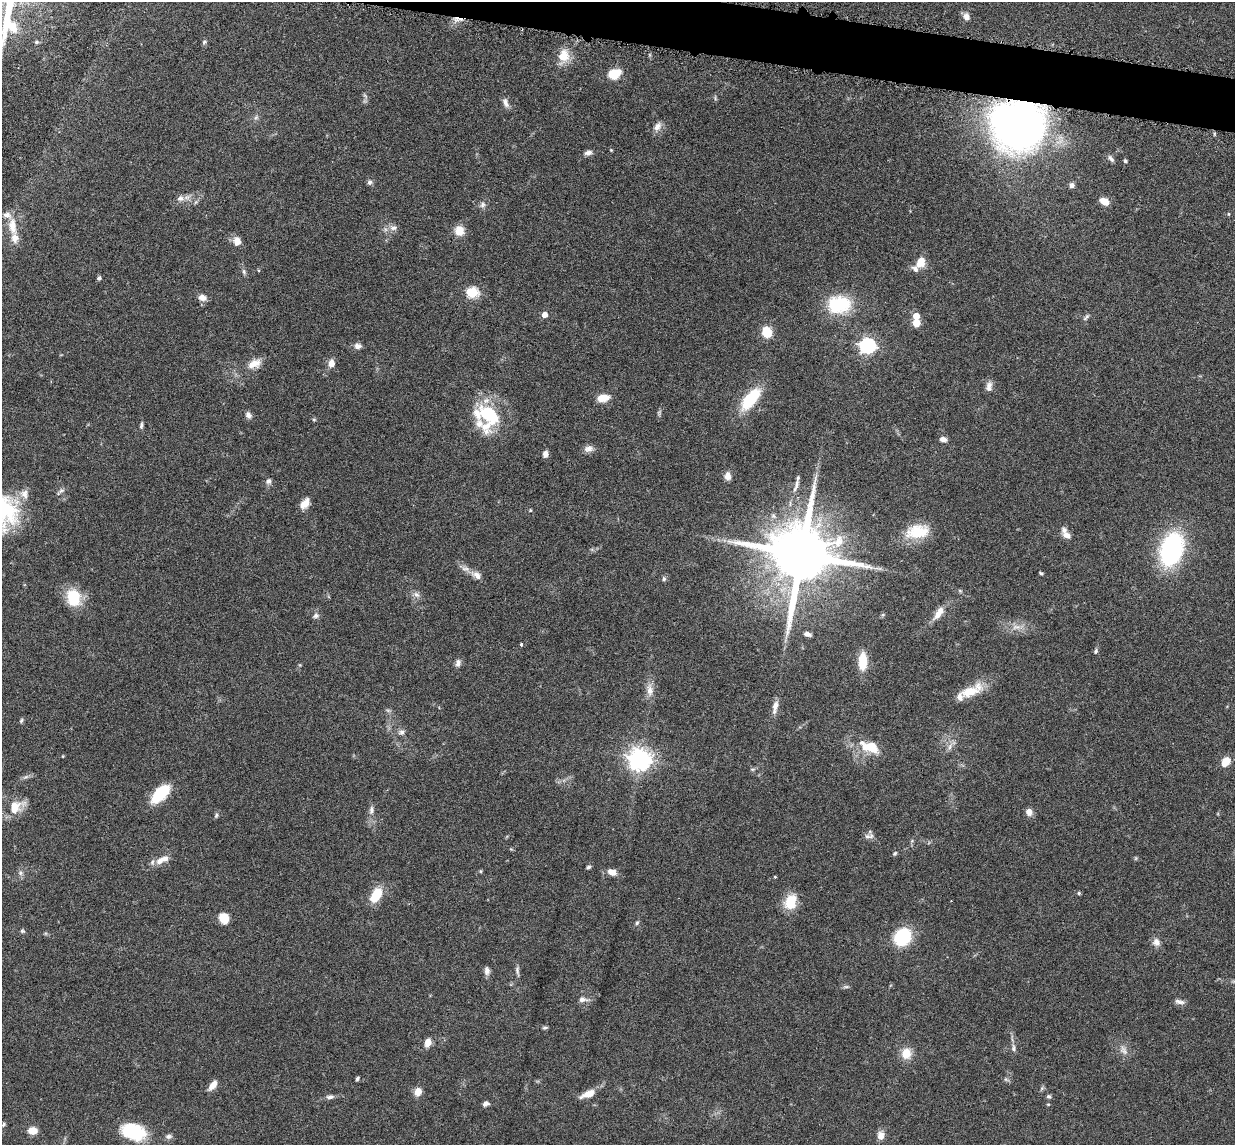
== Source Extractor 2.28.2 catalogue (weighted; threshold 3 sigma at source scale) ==
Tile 11 of 4 x 4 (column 3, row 3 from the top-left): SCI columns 2557-3789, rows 1297-2439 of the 5085 x 5014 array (HDU 1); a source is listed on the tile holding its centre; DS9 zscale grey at full resolution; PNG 1237 x 1147 px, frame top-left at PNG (2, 2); no overlay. Shown black and unused: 3% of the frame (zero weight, under 3 of 6 exposures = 3% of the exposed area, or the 3 px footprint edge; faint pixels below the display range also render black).
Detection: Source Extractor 2.28.2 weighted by HDU 2 'WHT'; one run over the whole footprint, this tile lists its part. Background 0.0461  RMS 0.0033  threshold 0.0133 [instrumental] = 3 sigma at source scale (4.09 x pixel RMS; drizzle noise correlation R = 1.36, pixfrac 0.8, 0.05/0.05 arcsec/px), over >= 5 px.
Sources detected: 145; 1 inside a brighter object's white glare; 1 cosmic-ray / hot-pixel residue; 1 long thin detection or spike segment (spike, bleed or trail) — not listed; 12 inside a brighter listed object's ellipse — not listed separately; the other 130 listed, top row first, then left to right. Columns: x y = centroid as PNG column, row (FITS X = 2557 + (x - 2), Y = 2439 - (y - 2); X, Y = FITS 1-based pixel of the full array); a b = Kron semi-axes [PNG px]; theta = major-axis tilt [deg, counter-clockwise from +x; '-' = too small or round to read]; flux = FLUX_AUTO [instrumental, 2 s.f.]
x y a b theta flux
966 16 9 8 - 1.7
36 42 5 5 - 0.48
204 42 7 5 83 0.52
564 56 15 13 83 5.1
614 74 13 9 23 6.4
365 96 9 3 -45 0.46
505 102 13 7 -72 1.6
256 117 6 6 - 0.67
1017 125 34 30 -13 230
657 127 12 8 60 1.8
611 150 4 3 - 0.25
588 153 10 6 14 1.2
1111 158 10 5 -48 0.85
1125 161 5 4 - 0.54
369 182 7 6 - 0.83
1072 185 6 6 - 1.1
180 198 10 8 5 1.5
1104 201 9 6 -24 3.9
482 205 8 7 - 0.99
1229 214 5 3 - 0.27
12 226 25 11 -83 5
393 228 11 7 10 1.5
459 231 13 12 - 3.1
237 241 10 8 -83 2.5
921 262 13 9 64 3.8
244 271 7 5 -87 0.66
99 278 5 4 - 0.7
472 292 6 5 - 25
202 297 10 8 -20 1.9
839 304 30 22 5 14
544 315 5 4 - 2.5
916 316 5 5 - 3
1086 317 11 4 41 0.7
916 323 5 5 - 8
767 332 11 9 -74 5.4
358 346 9 7 1 1.3
867 346 7 6 - 88
331 363 7 6 - 2.6
254 364 19 11 23 3.4
989 386 14 8 84 1.6
603 398 12 7 8 4
750 399 25 11 51 14
248 415 9 7 -59 1.2
489 415 28 19 -47 19
314 420 5 5 - 0.37
141 425 8 5 75 0.62
943 439 8 5 -8 1.3
588 449 13 8 7 1.5
545 454 7 5 81 1.5
727 476 10 7 -89 1.8
269 481 7 7 - 0.96
796 486 23 5 71 1.9
61 491 8 6 40 0.79
24 494 13 11 -68 2.3
305 503 13 8 51 2.7
530 510 4 4 - 0.31
917 531 29 16 10 9.2
1067 535 10 7 -29 1.7
1171 549 35 22 71 38
801 555 18 16 79 3000
1041 573 4 3 - 0.42
477 575 15 8 -36 2.1
664 579 7 5 88 0.55
960 591 6 4 -19 0.38
416 595 10 7 -38 1.2
73 598 18 14 -74 10
938 614 16 9 56 2.6
316 616 9 6 18 0.86
1016 627 13 7 5 2.1
807 634 9 5 -18 1.2
521 644 4 3 - 0.35
1096 651 7 5 56 0.54
863 661 22 10 90 5.7
458 663 10 7 81 1.2
650 690 17 9 -87 2.7
970 692 28 12 16 6.7
775 707 19 7 78 2.1
388 710 7 4 -19 0.51
21 720 7 4 63 0.46
401 732 9 7 7 0.97
872 747 21 11 -35 5.7
950 747 10 5 64 1.2
63 756 4 2 - 0.21
640 759 8 7 - 230
1226 761 11 7 47 4.1
752 769 7 4 0 0.43
160 794 18 9 45 14
16 807 24 15 38 5.9
371 810 12 7 86 1.3
1029 812 7 7 - 2.1
216 815 7 5 69 0.5
867 836 9 7 -21 1.1
912 841 5 5 - 0.38
895 853 6 5 - 0.48
160 861 11 8 41 2.1
588 867 6 4 6 0.51
481 871 5 3 - 0.3
612 872 11 7 -21 2.2
20 873 6 6 - 0.74
1079 893 5 4 - 0.46
376 895 19 10 60 6.7
790 902 18 13 70 6.9
224 918 10 8 -62 4.8
637 923 6 5 - 0.48
22 931 5 5 - 0.52
902 937 17 14 46 16
1156 942 10 9 - 1.8
517 970 11 5 90 0.89
487 971 11 7 -84 1.2
846 987 8 4 -8 0.57
583 999 12 7 -2 1.5
1179 1002 13 6 -14 1.2
545 1028 6 4 14 0.51
428 1042 9 6 69 2.5
1013 1048 10 6 -86 0.98
1123 1050 15 8 -59 1.8
906 1053 13 11 85 4.2
357 1079 5 4 - 0.47
213 1085 12 6 52 2.8
418 1092 9 7 61 2.5
588 1094 18 8 21 3.5
1049 1096 6 5 - 0.57
330 1097 10 5 7 1
486 1104 8 5 23 1.1
1048 1104 5 3 - 0.26
3 1124 7 5 59 0.5
33 1131 9 7 -4 3.2
133 1132 28 17 -19 14
168 1136 9 6 12 0.93
881 1136 10 8 87 2.2
Overlapping masked pixels (flux is a lower limit): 1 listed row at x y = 1017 125